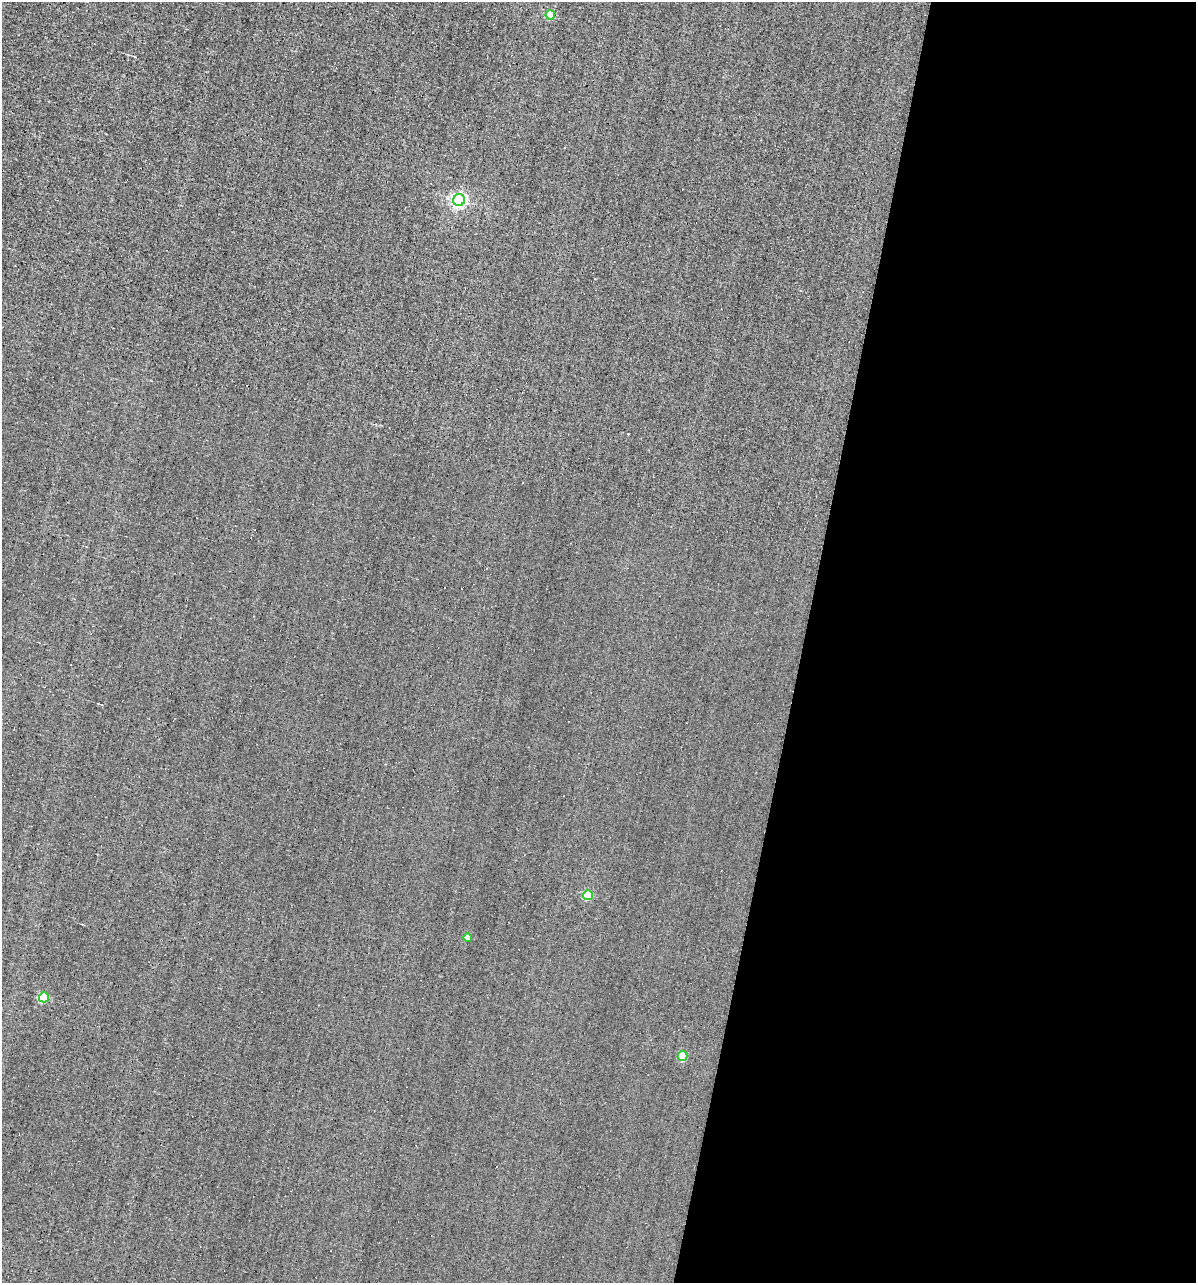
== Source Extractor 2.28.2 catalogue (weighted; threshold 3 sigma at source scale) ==
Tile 12 of 4 x 4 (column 4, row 3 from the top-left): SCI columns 3698-4891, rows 1282-2562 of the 5129 x 5124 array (HDU 1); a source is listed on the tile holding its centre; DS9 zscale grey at full resolution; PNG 1198 x 1285 px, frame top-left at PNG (2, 2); each listed source drawn as its Kron ellipse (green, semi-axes under 4 px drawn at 4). Shown black and unused: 33% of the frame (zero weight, under 3 of 4 exposures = <1% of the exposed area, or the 3 px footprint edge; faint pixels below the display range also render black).
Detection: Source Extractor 2.28.2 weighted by HDU 2 'WHT'; one run over the whole footprint, this tile lists its part. Background -0.00277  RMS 0.056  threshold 0.251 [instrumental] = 3 sigma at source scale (4.5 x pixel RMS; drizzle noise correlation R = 1.50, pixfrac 1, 0.05/0.05 arcsec/px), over >= 5 px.
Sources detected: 7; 1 cosmic-ray / hot-pixel residue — neither listed nor drawn; the other 6 listed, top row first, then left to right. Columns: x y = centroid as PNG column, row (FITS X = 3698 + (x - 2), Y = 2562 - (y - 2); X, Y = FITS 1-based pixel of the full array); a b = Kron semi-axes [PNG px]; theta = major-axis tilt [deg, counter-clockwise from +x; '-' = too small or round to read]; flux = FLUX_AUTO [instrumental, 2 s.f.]
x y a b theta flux
550 15 5 4 - 180
459 200 6 6 - 1500
588 895 5 5 - 250
468 938 4 4 - 57
44 997 5 5 - 330
682 1056 5 5 - 230